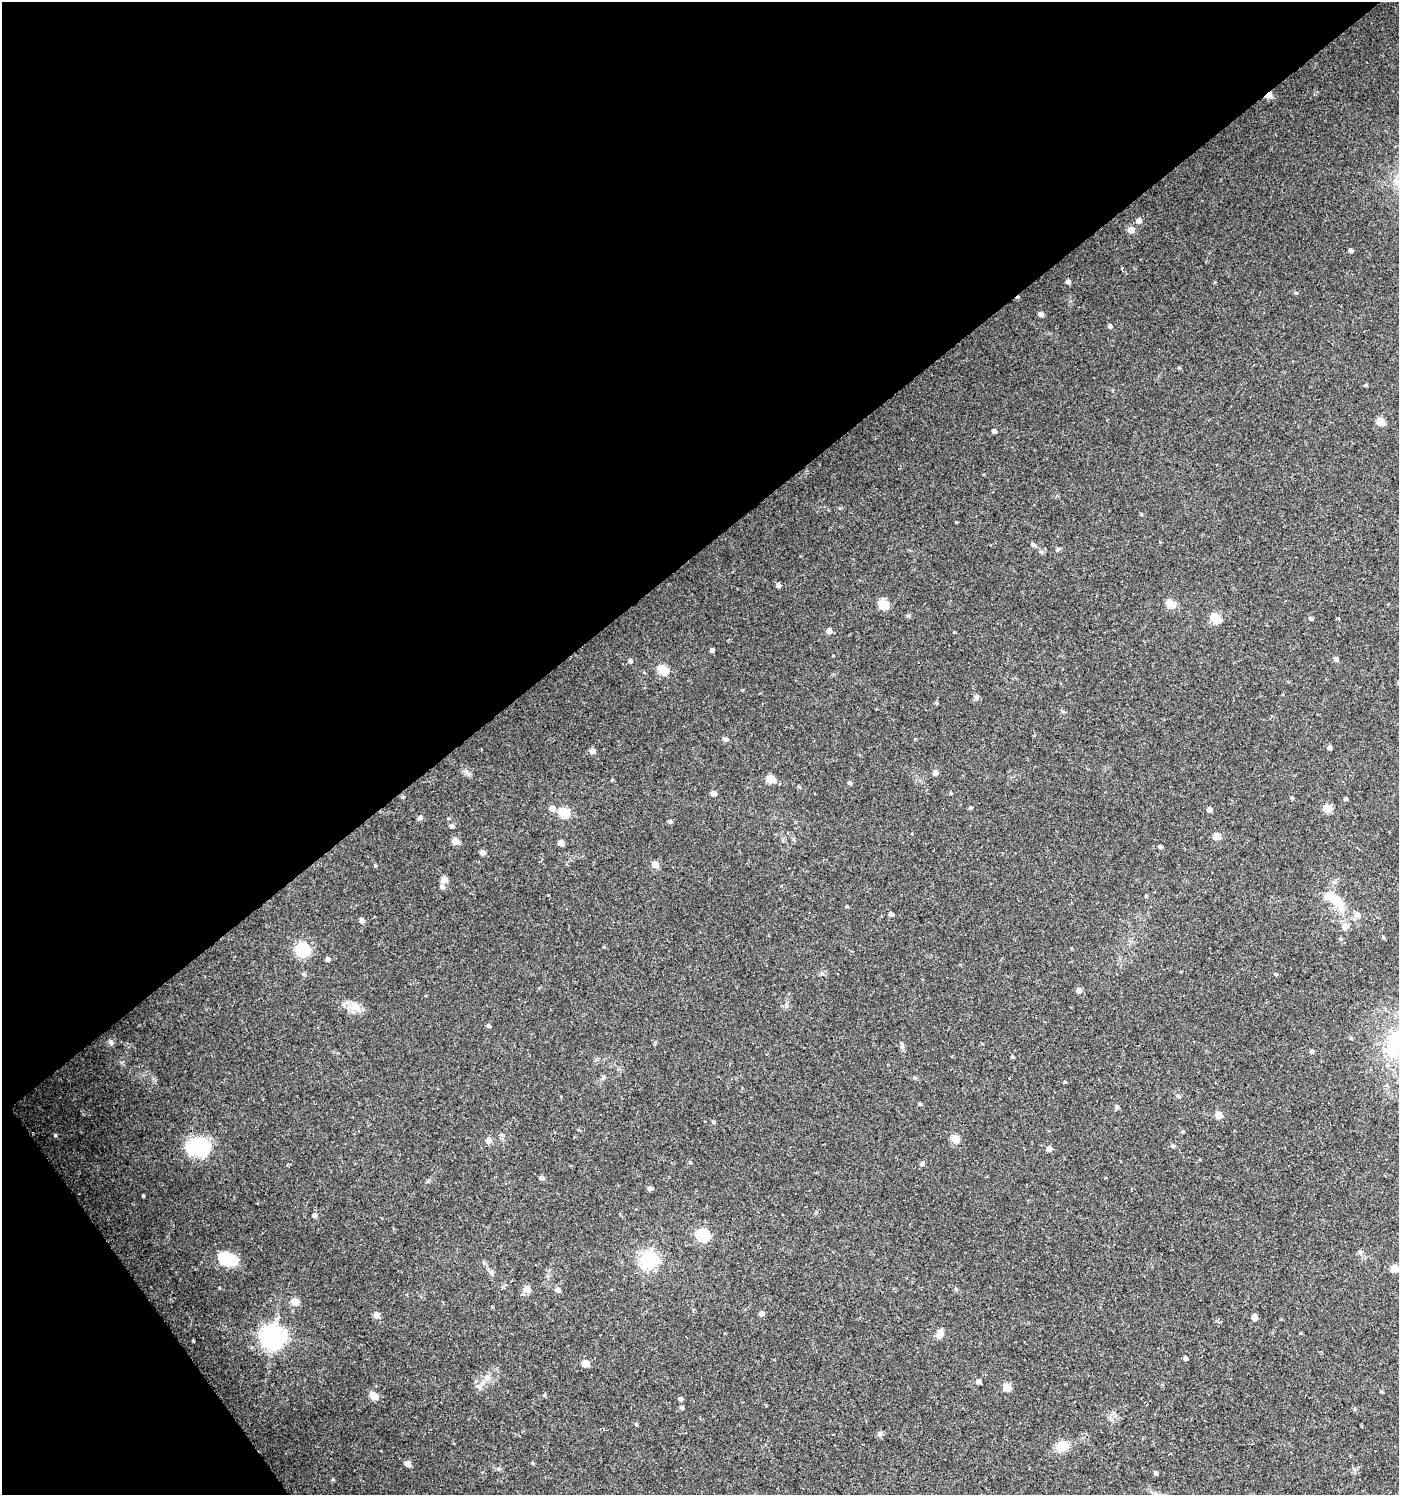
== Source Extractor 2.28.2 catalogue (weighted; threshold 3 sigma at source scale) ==
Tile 5 of 4 x 4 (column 1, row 2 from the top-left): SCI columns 131-1527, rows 2989-4481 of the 5915 x 5974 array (HDU 1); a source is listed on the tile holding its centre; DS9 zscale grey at full resolution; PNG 1401 x 1497 px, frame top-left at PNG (2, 2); no overlay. Shown black and unused: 40% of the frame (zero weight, under 2 of 3 exposures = <1% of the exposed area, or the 3 px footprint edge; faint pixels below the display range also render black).
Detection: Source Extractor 2.28.2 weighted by HDU 2 'WHT'; one run over the whole footprint, this tile lists its part. Background 0.0257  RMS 0.0043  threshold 0.0194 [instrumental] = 3 sigma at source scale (4.5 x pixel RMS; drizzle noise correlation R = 1.50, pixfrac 1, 0.0396/0.0396 arcsec/px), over >= 5 px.
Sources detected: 132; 3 inside a brighter object's white glare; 1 cosmic-ray / hot-pixel residue — not listed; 2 inside a brighter listed object's ellipse — not listed separately; the other 126 listed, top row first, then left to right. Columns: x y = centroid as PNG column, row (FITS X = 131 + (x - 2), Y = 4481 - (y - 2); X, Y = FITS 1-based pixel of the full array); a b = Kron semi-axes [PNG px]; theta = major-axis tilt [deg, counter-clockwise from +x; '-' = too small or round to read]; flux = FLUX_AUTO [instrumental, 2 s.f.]
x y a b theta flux
1268 95 6 4 38 8.6
1139 221 5 5 - 2.2
1131 230 5 5 - 4.4
1350 250 4 4 - 1.2
1122 268 3 3 - 2.8
1068 281 4 4 - 1.6
1296 293 5 3 - 0.43
1041 314 4 4 - 2
1110 326 4 4 - 1.2
1179 368 5 3 - 0.42
1366 385 4 3 - 0.56
1380 421 5 5 - 10
994 431 4 4 - 1.5
1141 514 4 3 - 0.42
1033 545 7 5 -43 0.88
1058 549 7 4 31 0.67
778 585 4 4 - 1.7
883 604 6 5 - 21
1171 605 14 7 -1 2.6
1216 618 5 5 - 21
1310 618 5 4 - 0.86
1338 618 3 3 - 3.9
829 631 5 5 - 2.5
712 650 4 4 - 1.2
833 656 3 2 - 0.3
1336 659 5 5 - 1.5
630 661 5 4 - 1.1
663 669 6 5 - 20
976 697 7 6 - 1.1
936 703 5 4 - 0.57
726 739 7 5 -2 0.81
1329 747 4 4 - 1.4
592 751 5 4 - 2.9
935 773 4 4 - 2.4
770 779 5 5 - 13
849 783 5 4 - 0.97
798 786 5 3 - 0.46
713 793 4 4 - 2.4
951 793 4 4 - 0.4
1292 798 4 4 - 0.57
1346 799 4 4 - 0.85
552 808 6 5 - 2.6
970 808 4 4 - 0.75
1328 808 5 5 - 10
1209 809 4 4 - 1.9
564 812 6 5 - 23
420 817 6 5 - 1.1
669 821 5 4 - 0.8
452 826 5 5 - 1.3
1217 836 5 5 - 7.6
455 841 5 5 - 6.2
561 843 5 4 - 3
1160 847 4 4 - 0.79
482 852 5 5 - 1.8
655 865 5 5 - 5.4
375 866 4 4 - 0.45
444 880 5 5 - 3.7
442 887 5 4 - 1.7
1336 900 33 14 -49 11
846 906 4 4 - 0.45
891 914 4 3 - 1.1
361 920 5 5 - 1.5
1345 926 6 6 - 3.6
1383 938 5 4 - 0.51
1340 939 5 4 - 0.62
302 949 7 6 - 70
327 959 4 4 - 1.7
304 974 5 4 - 0.84
1275 974 5 3 - 0.41
1079 990 5 5 - 2.4
353 1006 12 11 - 4
488 1025 4 4 - 0.86
1351 1038 4 4 - 0.61
111 1042 7 6 - 0.98
1396 1043 36 22 68 28
902 1046 10 4 -85 0.94
1311 1051 5 5 - 0.97
1012 1057 5 4 - 0.49
603 1077 6 4 89 0.62
1065 1082 4 3 - 0.45
1178 1096 7 3 -31 0.53
920 1104 4 4 - 0.56
1116 1106 5 5 - 0.88
1218 1115 5 5 - 7.2
713 1122 5 4 - 0.54
55 1135 4 4 - 0.47
955 1139 5 5 - 9.2
488 1140 5 5 - 4
197 1146 25 22 69 18
1173 1146 5 4 - 0.82
1049 1148 5 5 - 2.4
922 1164 5 5 - 1.2
541 1178 5 4 - 1.6
650 1188 5 5 - 1.3
143 1195 4 3 - 0.45
314 1215 5 4 - 1.6
703 1235 6 6 - 48
1360 1252 6 6 - 0.83
228 1259 24 15 -18 9.3
649 1260 7 6 - 140
1394 1269 5 5 - 8.6
491 1271 9 4 -21 1
527 1289 5 5 - 5.4
557 1290 6 5 - 1.7
295 1302 5 5 - 7.3
761 1313 5 4 - 2.3
376 1315 5 5 - 3.8
1254 1317 5 4 - 3.8
939 1335 10 7 64 3
272 1337 8 7 - 340
1185 1358 4 3 - 1.4
585 1363 5 5 - 6.2
978 1381 5 4 - 1.8
479 1387 8 4 -46 1.1
1007 1387 5 5 - 10
1381 1391 5 3 - 0.42
544 1395 5 4 - 0.57
373 1396 5 5 - 9.3
680 1399 5 4 - 1.1
682 1407 5 4 - 0.9
1355 1409 5 3 - 0.48
636 1424 5 4 - 0.49
880 1434 6 4 72 0.78
1062 1446 14 10 19 6.1
407 1464 5 4 - 3.9
1156 1473 5 4 - 0.93
Overlapping masked pixels (flux is a lower limit): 1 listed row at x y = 1268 95
Isophote crosses this tile's border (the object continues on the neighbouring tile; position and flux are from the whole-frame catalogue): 1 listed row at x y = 1396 1043
Unlisted compact peaks at least as high as the median listed source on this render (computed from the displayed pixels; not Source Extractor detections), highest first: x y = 333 1479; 604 947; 956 522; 219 1288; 690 1162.